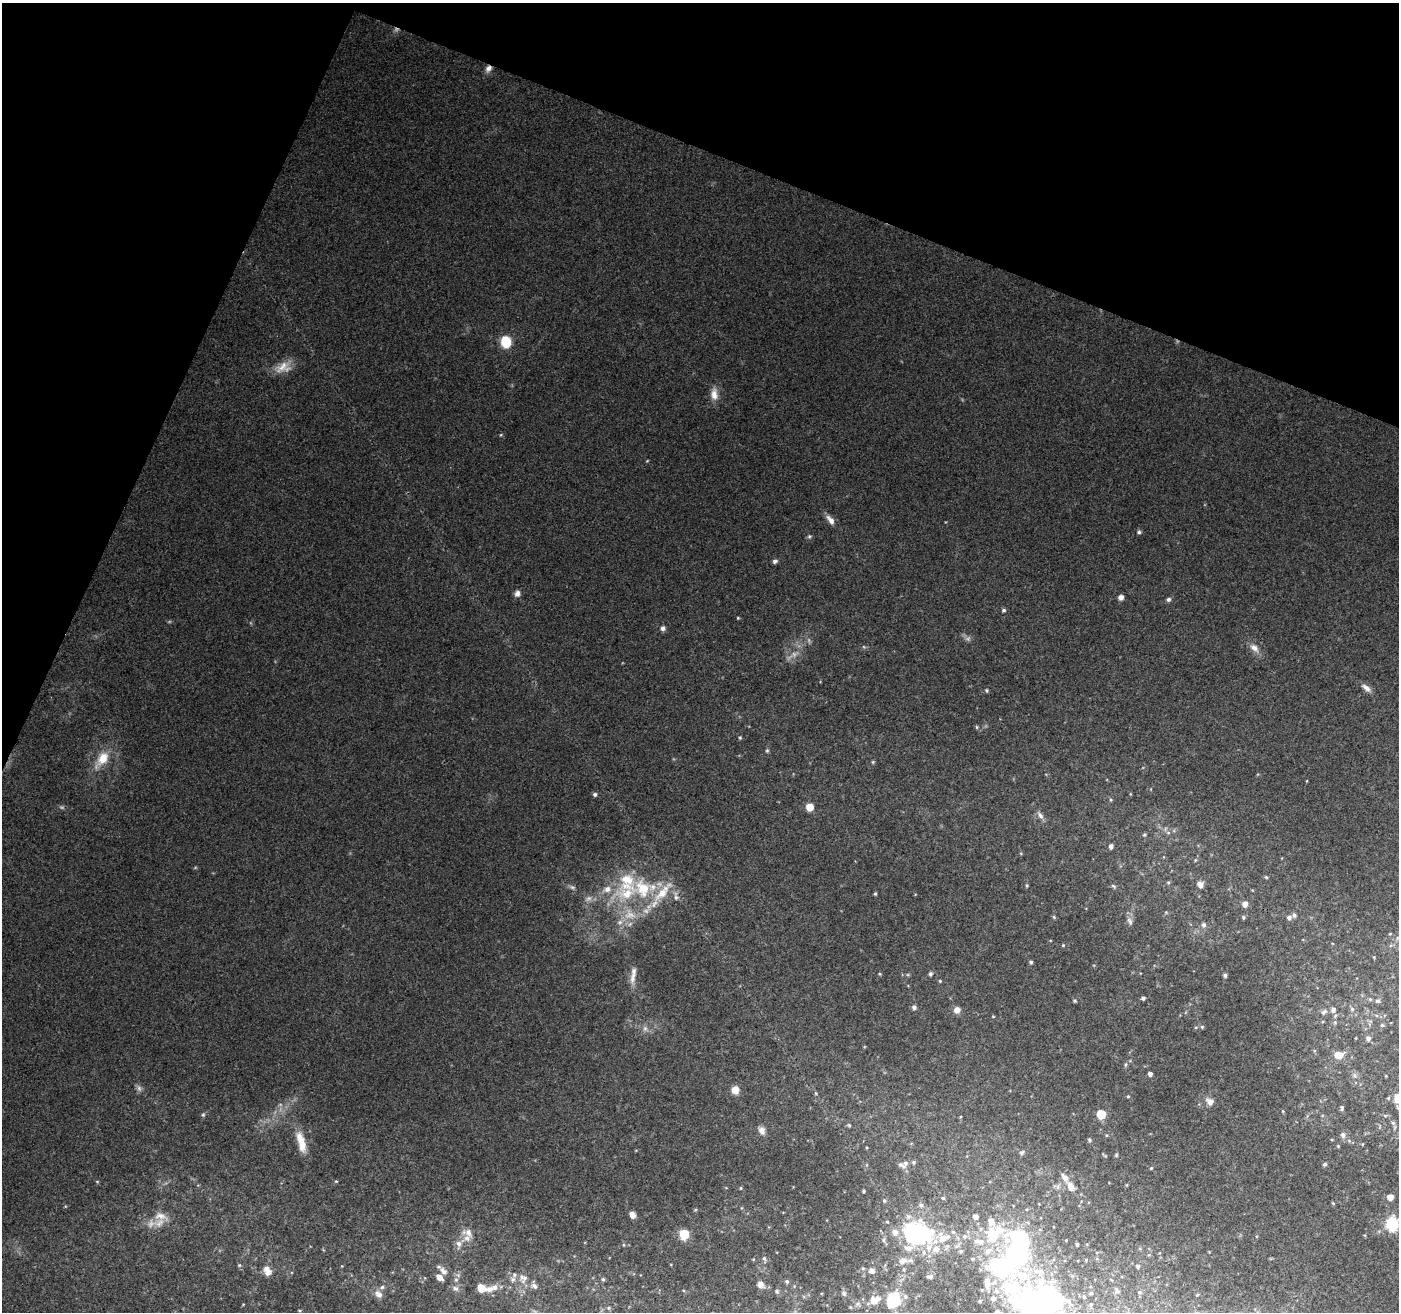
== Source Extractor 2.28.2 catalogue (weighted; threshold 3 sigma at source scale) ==
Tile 2 of 4 x 4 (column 2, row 1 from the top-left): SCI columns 1409-2805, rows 4206-5515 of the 5599 x 5725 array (HDU 1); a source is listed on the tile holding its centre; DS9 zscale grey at full resolution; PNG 1401 x 1314 px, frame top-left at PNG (2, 3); no overlay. Shown black and unused: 20% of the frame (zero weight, under 3 of 4 exposures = <1% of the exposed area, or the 3 px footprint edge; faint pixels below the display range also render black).
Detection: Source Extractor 2.28.2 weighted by HDU 2 'WHT'; one run over the whole footprint, this tile lists its part. Background 0.228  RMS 0.0079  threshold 0.0357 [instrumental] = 3 sigma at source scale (4.5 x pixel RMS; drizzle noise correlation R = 1.50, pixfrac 1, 0.0396/0.0396 arcsec/px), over >= 5 px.
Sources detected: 212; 7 too faint to see at this stretch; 5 inside a brighter object's white glare — not listed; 29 inside a brighter listed object's ellipse — not listed separately; the other 171 listed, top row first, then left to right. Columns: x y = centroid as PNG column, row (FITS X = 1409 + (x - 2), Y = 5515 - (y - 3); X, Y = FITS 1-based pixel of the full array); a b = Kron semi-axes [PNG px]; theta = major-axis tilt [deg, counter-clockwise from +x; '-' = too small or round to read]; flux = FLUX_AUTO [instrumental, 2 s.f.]
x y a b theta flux
488 69 9 7 49 4
506 342 6 6 - 70
283 367 23 14 17 12
714 394 17 10 -87 7.9
647 461 5 3 - 0.61
830 520 13 7 -51 5.4
1139 532 5 5 - 1.6
809 536 6 5 - 1.3
775 561 7 5 25 1.9
517 594 8 7 - 3.2
1121 597 6 6 - 3.5
1168 599 6 5 - 2
1004 610 6 4 14 1.4
738 618 3 3 - 0.73
663 628 5 5 - 3.2
1254 648 15 8 -44 5.9
1366 688 15 6 -38 4.6
986 690 6 4 -73 1.1
977 727 5 3 - 0.87
740 737 5 4 - 0.93
767 751 5 5 - 1.1
102 759 25 12 53 18
873 762 5 5 - 0.93
595 794 5 4 - 2
1111 800 5 4 - 0.94
809 807 5 5 - 18
1040 815 11 6 -49 3.5
1168 833 6 4 -1 1.5
1144 835 5 5 - 1.3
1111 846 6 5 - 3
1195 860 6 3 71 0.91
1266 877 5 3 - 0.89
1168 882 5 3 - 0.93
1200 884 6 5 - 5.8
1027 885 5 4 - 0.93
1113 886 7 5 -40 1.5
643 888 32 26 -1 54
607 889 12 10 13 7.1
875 894 4 3 - 1.2
676 897 12 7 -88 3.8
1245 904 7 6 - 4.4
630 915 19 16 -27 17
1054 917 6 4 -48 1
1243 917 6 4 72 1.1
1289 917 7 6 - 2.6
1130 921 12 7 -69 3.2
1204 925 6 6 - 2.3
1390 934 5 3 - 0.67
1397 938 6 4 73 1.3
1063 945 4 4 - 0.83
1031 962 4 4 - 1.3
880 974 4 3 - 0.77
930 974 5 4 - 2
1225 975 4 4 - 2
633 977 18 8 83 6.7
940 981 4 4 - 0.79
1143 998 4 4 - 2.1
1370 999 6 5 - 1.2
1074 1001 5 3 - 0.93
1378 1001 7 5 0 1.8
914 1007 6 5 - 2.4
1333 1009 9 7 85 3.6
1352 1009 6 5 - 1.7
957 1010 7 7 - 5.3
1324 1012 10 6 40 2.9
993 1016 4 3 - 0.63
1335 1022 5 3 - 1.1
1382 1025 5 5 - 1.3
1196 1027 5 3 - 0.87
1202 1027 5 5 - 1.1
645 1029 9 6 -75 3
1368 1038 5 5 - 3.4
1338 1055 9 6 6 12
1126 1064 7 3 71 1.3
1150 1074 4 4 - 3.4
1354 1075 7 4 -71 1.6
139 1088 10 6 -70 2.8
735 1090 7 7 - 8.8
1128 1096 4 4 - 0.88
1388 1098 4 4 - 0.92
1397 1098 11 8 86 9.2
1210 1102 11 8 -49 4.8
1342 1108 7 4 -85 1.7
1283 1111 5 3 - 0.74
1101 1114 6 5 - 35
203 1115 5 5 - 1.2
1393 1123 6 4 -18 1.2
849 1125 6 5 - 1.3
762 1131 10 7 -66 4.4
1106 1135 5 3 - 0.83
1343 1135 8 7 - 3
1332 1139 4 3 - 0.76
1089 1140 6 4 -25 1.1
301 1142 30 9 -74 15
1338 1146 4 4 - 0.89
1022 1152 7 6 - 1.6
1116 1155 5 5 - 0.94
913 1162 5 5 - 1.8
905 1163 7 6 - 2.6
1325 1164 5 4 - 1.6
1151 1168 4 4 - 0.89
97 1181 5 3 - 0.7
336 1181 5 4 - 0.82
1070 1186 12 7 -60 7.1
1058 1187 9 4 82 1.8
741 1188 4 4 - 0.86
863 1191 3 3 - 0.97
1390 1197 5 4 - 7.6
943 1198 6 5 - 1.5
884 1201 5 4 - 1.2
1333 1203 5 4 - 0.9
921 1205 7 6 - 2.5
695 1210 5 3 - 0.77
632 1215 6 5 - 6
161 1216 21 10 -13 8.9
975 1217 5 5 - 4.8
991 1221 13 10 -63 6.4
887 1222 5 4 - 0.91
1392 1224 7 6 - 110
467 1232 15 11 -24 7
895 1232 9 8 - 5.8
916 1233 21 17 -5 150
684 1234 6 6 - 41
964 1236 7 6 - 2.7
942 1238 14 13 - 14
884 1240 7 5 -51 1.9
1066 1240 2 2 - 0.53
981 1241 14 10 6 8.6
458 1244 10 8 -45 4.2
624 1245 5 3 - 0.78
928 1248 11 9 81 7.5
961 1251 6 5 - 1.7
1097 1252 4 3 - 0.59
1017 1256 49 36 -90 140
764 1258 6 4 -74 1.7
972 1259 5 4 - 1
1097 1259 5 3 - 0.86
903 1261 14 10 19 6.5
239 1265 5 5 - 1.2
1138 1266 5 4 - 1.7
266 1269 10 7 -31 6.3
443 1271 12 7 -48 4.9
872 1271 8 7 - 2.8
458 1275 5 5 - 1.8
930 1276 8 5 0 2.3
439 1277 7 5 -42 6.4
523 1278 13 13 - 7.6
603 1279 5 4 - 1.2
787 1281 6 5 - 1.3
760 1285 6 5 - 6.7
535 1286 9 7 -37 3.1
455 1288 9 7 -25 3.5
481 1288 10 8 -22 9
495 1288 11 10 - 5.4
1117 1290 9 4 -50 1.6
777 1291 5 5 - 1.4
1139 1292 5 4 - 1.3
844 1293 7 5 -63 1.8
1091 1293 4 3 - 1.1
378 1294 12 8 -43 5
1197 1295 4 3 - 0.71
905 1297 7 6 - 2
1084 1297 3 3 - 0.79
993 1299 5 4 - 2.2
877 1300 13 11 29 6
893 1300 15 11 67 38
980 1301 4 2 - 0.62
1091 1304 4 3 - 0.82
608 1308 5 4 - 1.1
1039 1308 34 22 -9 190
997 1312 4 4 - 2.2
Overlapping masked pixels (flux is a lower limit): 1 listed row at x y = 488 69
Isophote crosses this tile's border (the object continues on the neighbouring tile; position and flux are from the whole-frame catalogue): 3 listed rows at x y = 1397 1098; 1039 1308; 997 1312